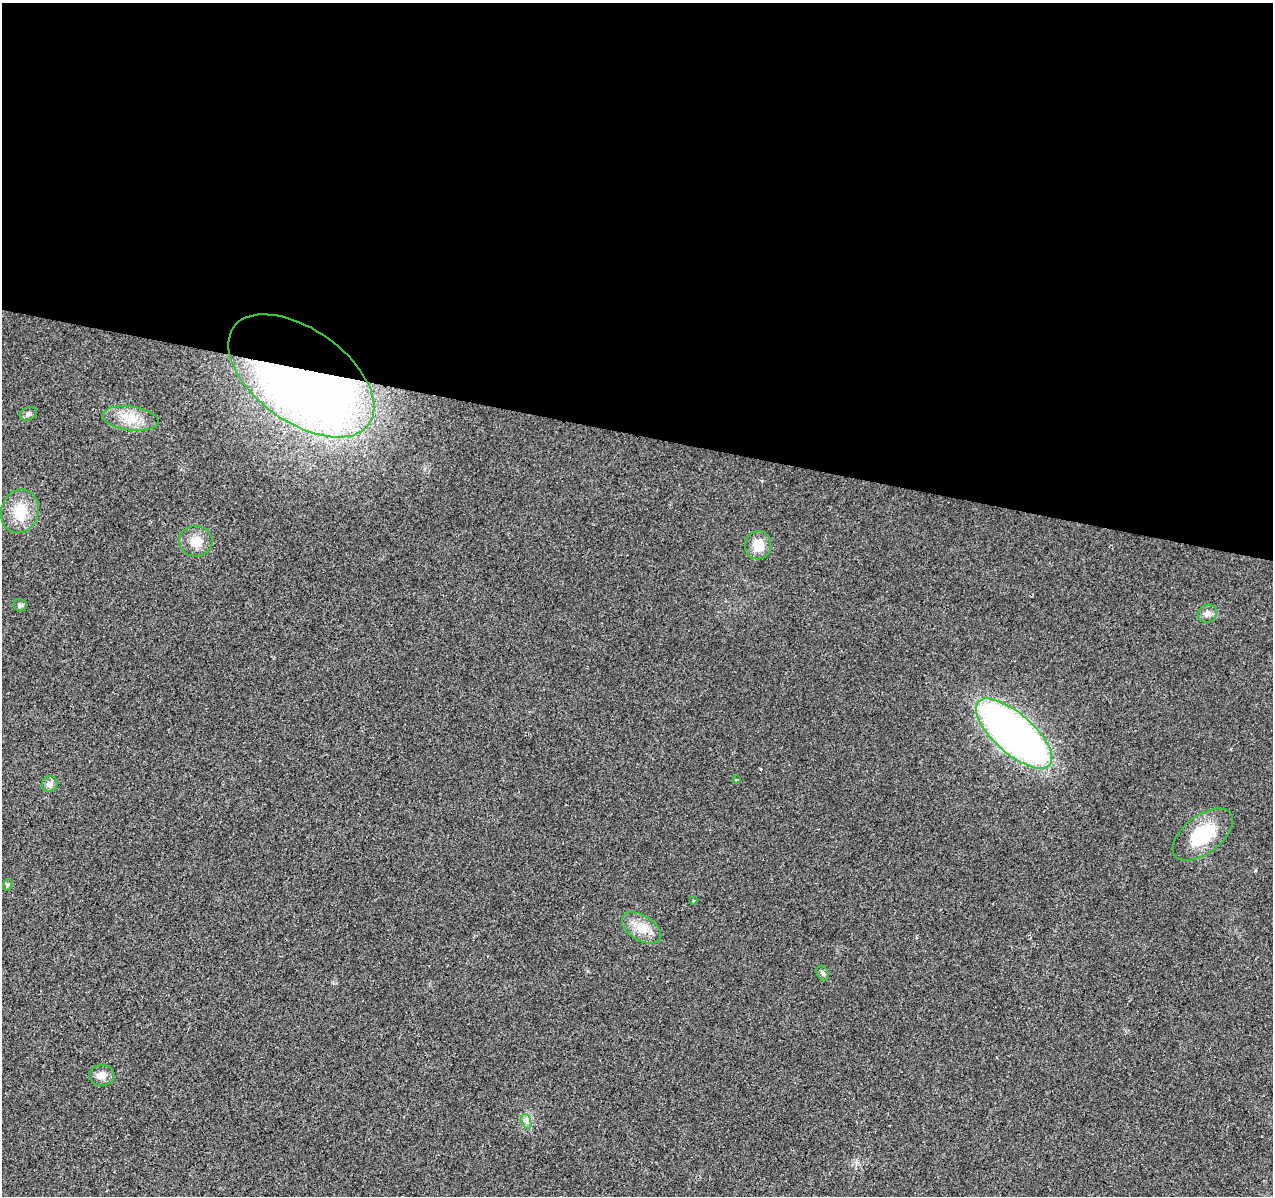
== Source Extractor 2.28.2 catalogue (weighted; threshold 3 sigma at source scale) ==
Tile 3 of 4 x 4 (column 3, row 1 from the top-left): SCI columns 2549-3819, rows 3863-5056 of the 5090 x 5277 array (HDU 1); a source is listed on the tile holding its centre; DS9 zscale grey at full resolution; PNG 1275 x 1198 px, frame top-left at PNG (2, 3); each listed source drawn as its Kron ellipse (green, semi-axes under 4 px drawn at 4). Shown black and unused: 36% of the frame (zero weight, under 2 of 3 exposures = <1% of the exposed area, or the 3 px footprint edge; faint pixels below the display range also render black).
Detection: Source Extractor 2.28.2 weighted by HDU 2 'WHT'; one run over the whole footprint, this tile lists its part. Background 0.0226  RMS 0.006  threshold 0.0272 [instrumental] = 3 sigma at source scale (4.5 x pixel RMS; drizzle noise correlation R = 1.50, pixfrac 1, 0.0396/0.0396 arcsec/px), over >= 5 px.
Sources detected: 19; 1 inside a brighter object's white glare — neither listed nor drawn; the other 18 listed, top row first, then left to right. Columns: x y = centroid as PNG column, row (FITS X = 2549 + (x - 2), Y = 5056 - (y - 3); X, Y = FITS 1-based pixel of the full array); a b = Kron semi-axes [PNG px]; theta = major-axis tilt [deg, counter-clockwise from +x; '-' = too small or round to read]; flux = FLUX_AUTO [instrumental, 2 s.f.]
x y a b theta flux
301 376 83 46 -36 440
28 414 9 6 20 1.6
130 418 28 12 -7 12
20 511 22 18 71 15
196 541 17 15 -3 8.3
758 545 14 13 - 9.3
20 605 7 6 - 1.3
1207 614 10 8 34 3.1
1014 734 48 19 -42 330
737 780 4 3 - 0.94
50 784 8 7 - 3.3
1203 835 35 19 37 29
7 885 6 4 72 0.86
694 901 3 2 - 0.72
642 928 22 12 -31 10
823 973 8 5 -61 1.5
102 1075 12 10 4 4.5
526 1121 7 4 -71 1.7
Overlapping masked pixels (flux is a lower limit): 1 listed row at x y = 301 376